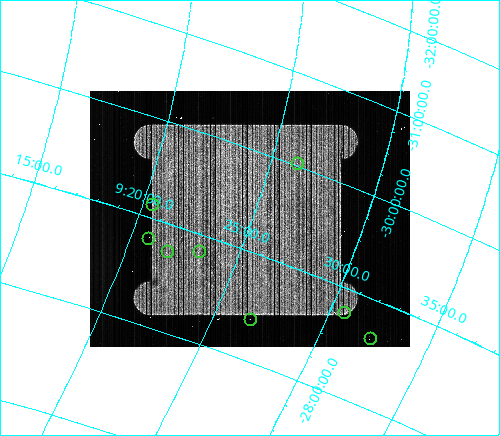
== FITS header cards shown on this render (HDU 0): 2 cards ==
NAXIS1  =                  320
NAXIS2  =                  256

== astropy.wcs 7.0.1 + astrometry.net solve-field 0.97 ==
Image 320 x 256 px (HDU 0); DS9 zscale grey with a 90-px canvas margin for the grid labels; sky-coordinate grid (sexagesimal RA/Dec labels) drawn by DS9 from the SOLVED WCS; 8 Tycho-2 reference stars matched to detected sources circled (green)
Header WCS: none
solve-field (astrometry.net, Tycho-2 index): SOLVED blind (the file carries no WCS)
Solved WCS: RA---TAN-SIP/DEC--TAN-SIP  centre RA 09:24:53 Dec -29:19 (141.22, -29.31 deg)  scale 36.6 arcsec/px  FOV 195.0' x 157.0'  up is -161 deg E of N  parity normal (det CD < 0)
(file carries no celestial WCS; the grid is the blind solution)
Tycho-2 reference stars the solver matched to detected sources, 8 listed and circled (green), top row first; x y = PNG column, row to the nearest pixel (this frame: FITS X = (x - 90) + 1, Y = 256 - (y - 91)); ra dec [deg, ICRS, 3 dp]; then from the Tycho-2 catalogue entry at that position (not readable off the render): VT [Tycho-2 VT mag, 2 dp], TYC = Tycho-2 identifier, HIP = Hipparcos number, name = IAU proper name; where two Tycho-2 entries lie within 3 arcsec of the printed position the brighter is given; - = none
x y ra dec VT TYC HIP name
297 163 141.546 -30.035 7.18 7153-1014-1 46279 -
152 204 140.110 -29.127 7.16 6599-538-1 45805 -
148 238 140.196 -28.803 7.63 6599-1001-1 45842 -
167 251 140.452 -28.730 8.09 6600-2031-1 - -
199 251 140.801 -28.834 4.81 6600-2227-1 46026 -
344 312 142.668 -28.766 6.70 6613-749-1 46646 -
250 319 141.664 -28.375 8.14 6600-398-1 - -
370 338 143.077 -28.628 6.49 6613-1557-1 46810 -